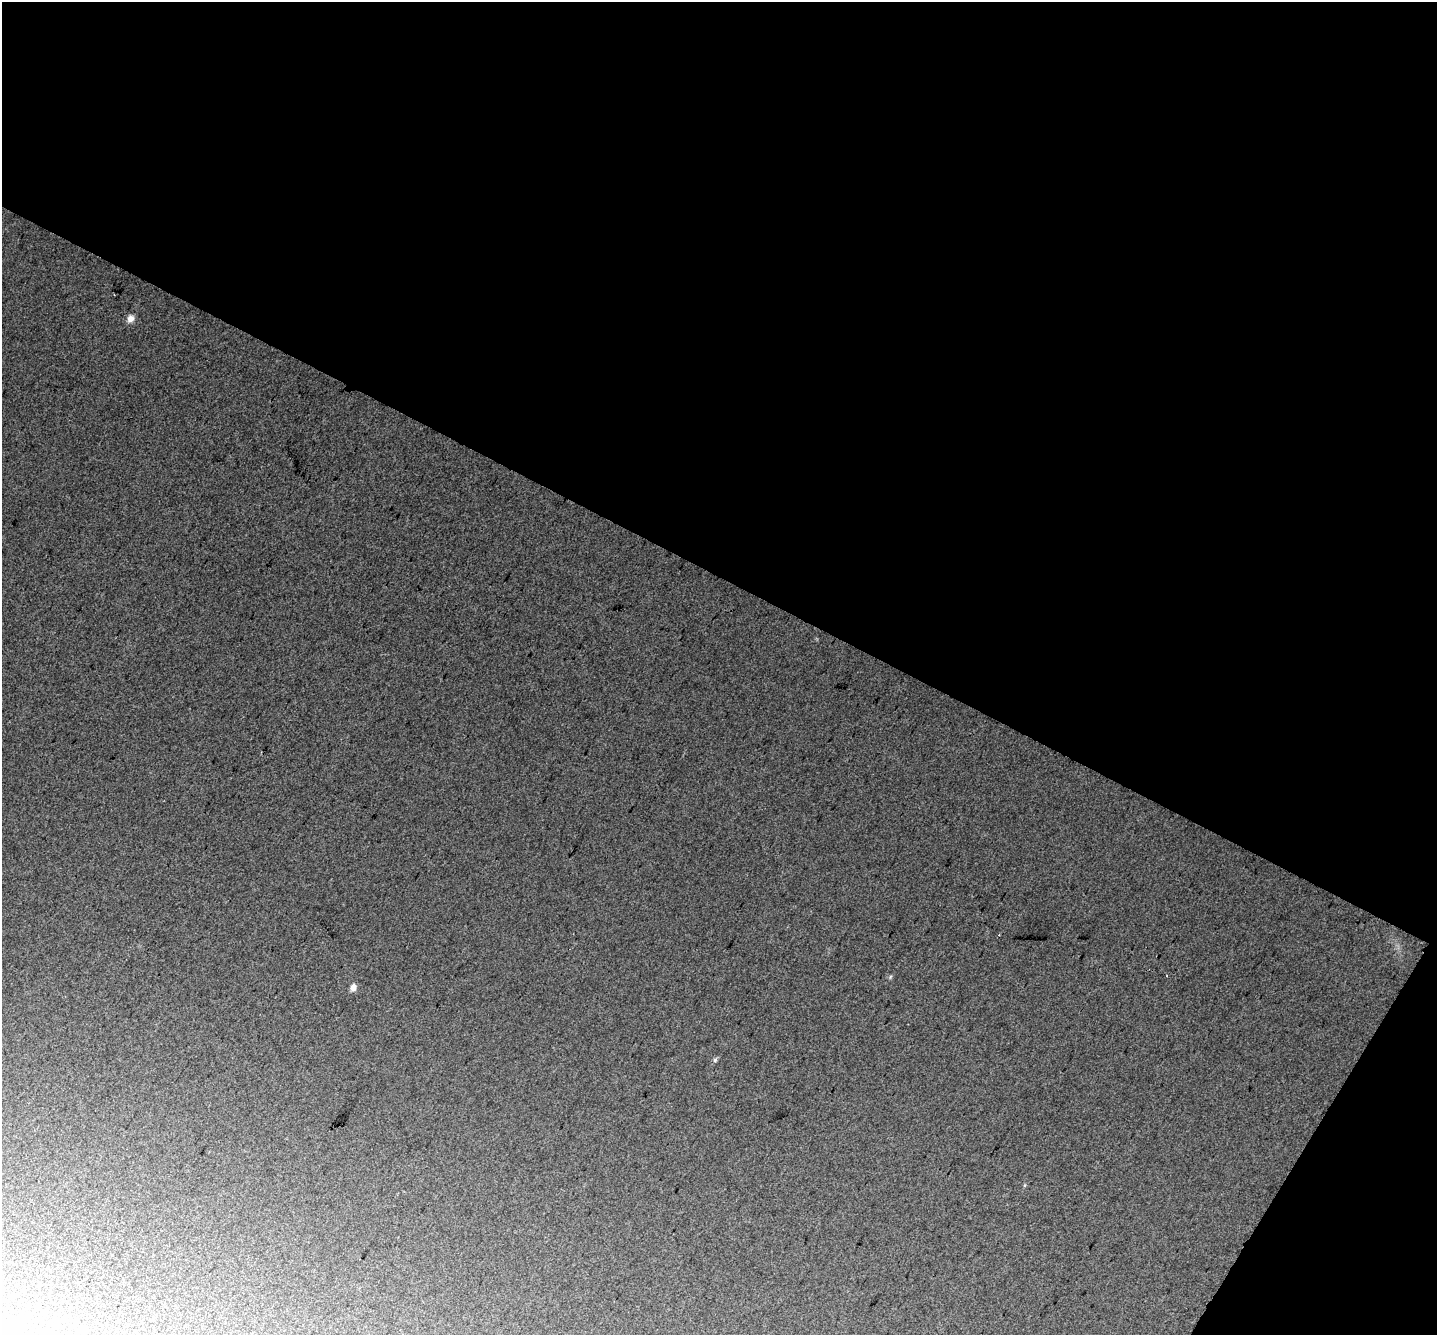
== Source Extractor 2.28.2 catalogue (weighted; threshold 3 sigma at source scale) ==
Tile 2 of 2 x 2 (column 2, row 1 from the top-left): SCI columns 1437-2871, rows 1467-2799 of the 2872 x 2913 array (HDU 1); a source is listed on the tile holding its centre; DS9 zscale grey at full resolution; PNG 1439 x 1337 px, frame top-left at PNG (2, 2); no overlay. Shown black and unused: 46% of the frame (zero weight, under 2 of 3 exposures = <1% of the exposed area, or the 3 px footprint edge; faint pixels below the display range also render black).
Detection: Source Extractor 2.28.2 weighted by HDU 2 'WHT'; one run over the whole footprint, this tile lists its part. Background 0.276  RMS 0.12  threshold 0.526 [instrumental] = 3 sigma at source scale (4.5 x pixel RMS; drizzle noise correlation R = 1.50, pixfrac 1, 0.0396/0.0396 arcsec/px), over >= 5 px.
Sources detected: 6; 1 cosmic-ray / hot-pixel residue — not listed; the other 5 listed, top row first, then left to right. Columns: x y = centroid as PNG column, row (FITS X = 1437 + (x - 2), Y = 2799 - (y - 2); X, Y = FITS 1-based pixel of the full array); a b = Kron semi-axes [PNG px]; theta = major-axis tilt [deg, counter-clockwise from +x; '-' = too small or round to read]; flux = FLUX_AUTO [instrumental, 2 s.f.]
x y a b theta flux
130 319 9 8 - 69
999 935 2 2 - 8.5
890 977 6 4 71 13
353 987 7 6 - 67
715 1060 5 5 - 20